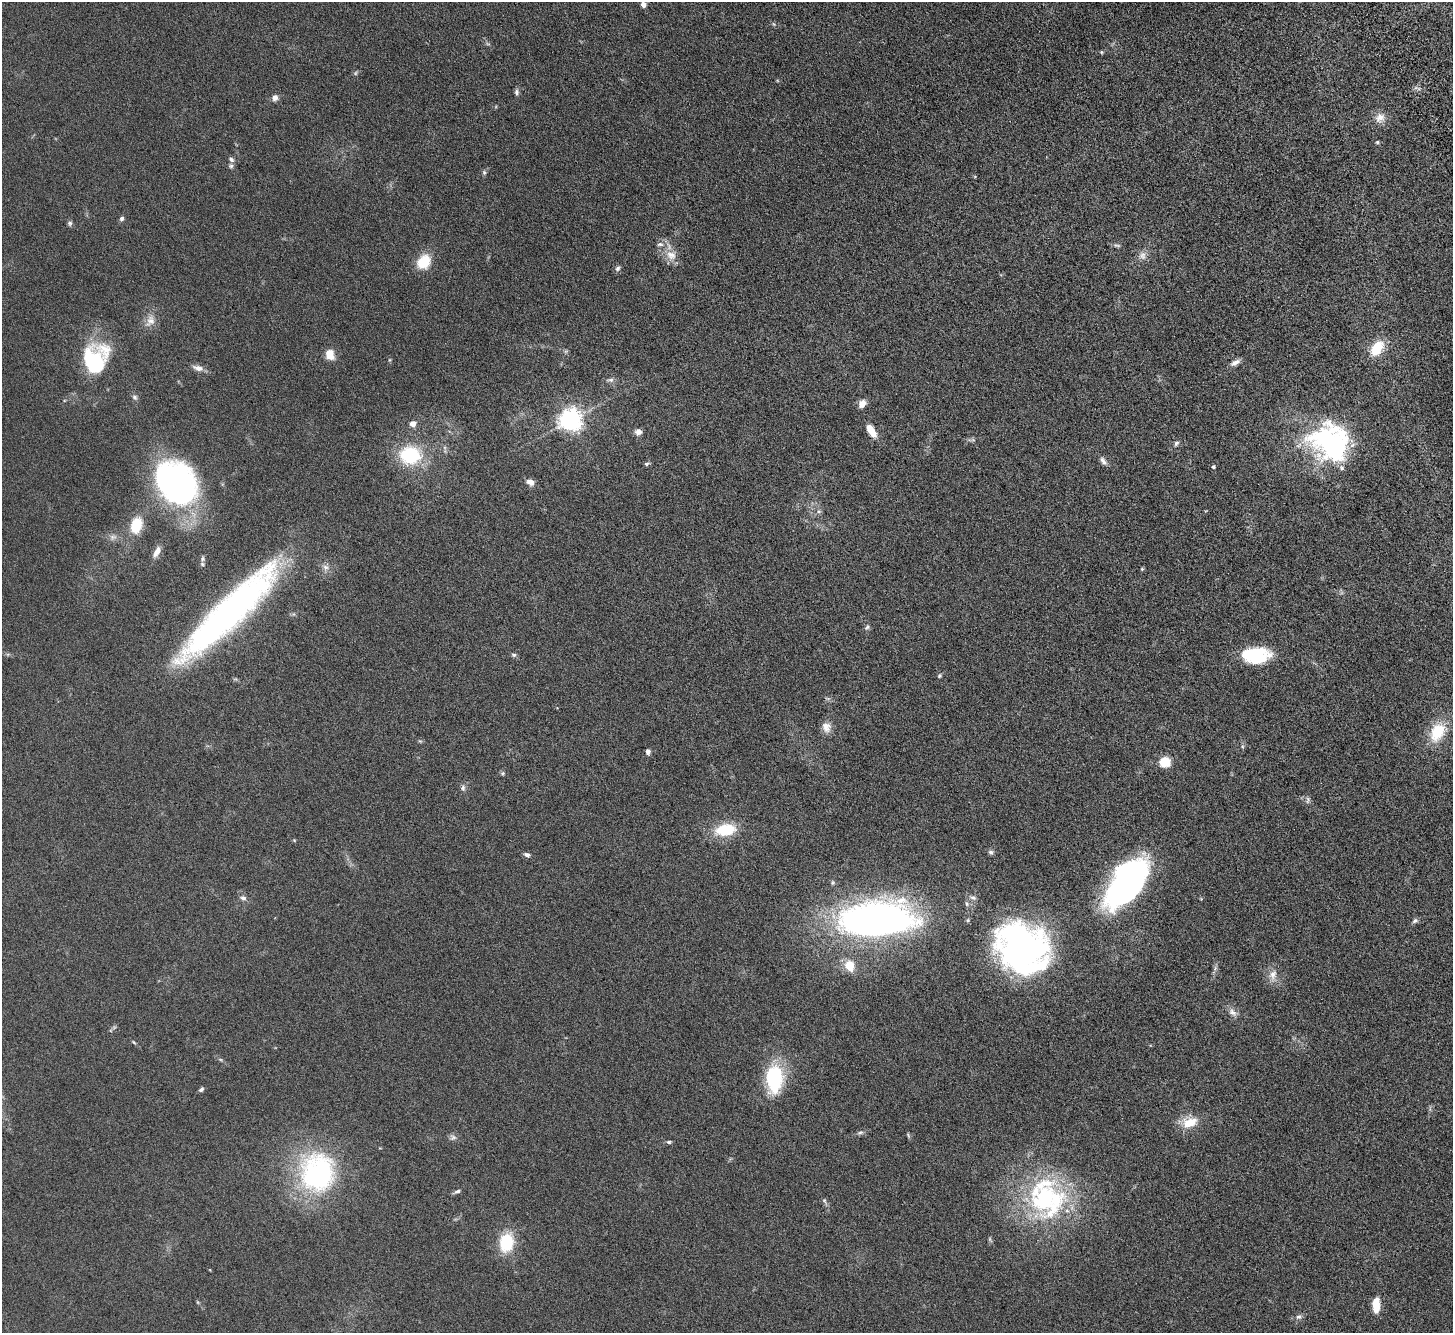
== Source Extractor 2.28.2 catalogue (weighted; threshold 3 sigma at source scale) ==
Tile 10 of 4 x 4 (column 2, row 3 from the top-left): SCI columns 1553-3003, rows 1573-2903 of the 6006 x 5937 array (HDU 1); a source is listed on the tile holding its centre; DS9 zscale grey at full resolution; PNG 1455 x 1335 px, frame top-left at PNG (2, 2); no overlay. Nothing masked; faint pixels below the display range render black.
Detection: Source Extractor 2.28.2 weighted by HDU 2 'WHT'; one run over the whole footprint, this tile lists its part. Background 0.0462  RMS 0.0061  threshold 0.025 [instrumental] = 3 sigma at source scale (4.09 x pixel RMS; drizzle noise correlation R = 1.36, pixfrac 0.8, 0.05/0.05 arcsec/px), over >= 5 px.
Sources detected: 96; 2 too faint to see at this stretch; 7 inside a brighter object's white glare — not listed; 5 inside a brighter listed object's ellipse — not listed separately; the other 82 listed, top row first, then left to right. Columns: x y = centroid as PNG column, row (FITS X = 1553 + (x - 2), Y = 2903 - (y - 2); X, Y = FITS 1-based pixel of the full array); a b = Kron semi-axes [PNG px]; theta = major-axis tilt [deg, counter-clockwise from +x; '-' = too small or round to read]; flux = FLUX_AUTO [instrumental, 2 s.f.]
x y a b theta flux
643 5 6 5 - 2.4
1101 52 5 3 - 0.52
517 92 9 5 -90 1.3
275 98 8 7 - 2.2
1380 118 15 11 50 4.3
1377 142 5 5 - 0.58
231 159 8 5 -41 1.4
231 166 7 6 - 1
484 172 6 5 - 0.86
121 218 5 5 - 1.2
70 223 7 6 - 1
1117 245 11 4 -1 1
671 255 16 13 -30 5.9
1142 256 12 10 88 3.1
424 262 16 13 54 12
617 268 7 6 - 1.2
150 321 18 11 68 5
1377 348 19 12 52 12
330 354 13 10 -70 5.6
93 361 31 22 -69 34
1235 362 14 6 25 2.4
198 368 15 7 -15 3.2
610 380 12 5 5 1.4
135 397 8 6 -36 1.2
862 404 10 8 55 3.3
570 420 7 7 - 390
413 423 5 5 - 5.1
871 431 16 7 -58 7.1
638 432 8 7 - 2.4
1327 440 42 37 45 79
1176 443 8 5 45 1.1
410 455 21 18 -4 31
1103 461 12 6 -53 2
647 464 7 5 16 0.98
1213 467 4 4 - 1.1
176 477 47 31 11 100
530 482 10 7 -27 2.5
819 511 6 4 18 0.81
136 526 17 11 73 13
157 552 15 7 60 3.3
202 559 7 5 88 0.98
326 567 9 7 -50 2.2
1142 569 5 4 - 0.61
229 612 114 23 44 210
867 627 7 5 53 0.99
514 655 7 5 -15 0.95
1256 655 28 15 -3 32
939 676 6 5 - 0.83
826 727 14 11 -67 3.8
1437 732 21 14 61 17
648 752 6 5 - 1.5
1165 762 8 7 - 15
502 773 5 5 - 0.76
463 788 8 6 87 1.5
1308 800 10 5 81 1.2
725 830 23 13 9 18
991 852 7 6 - 1.2
527 855 7 5 -21 1.6
1126 883 55 25 56 130
973 897 9 6 -9 1.6
243 898 9 6 -17 1.5
967 904 7 5 -74 1
872 919 81 33 3 220
1415 921 9 5 30 1.2
1022 946 49 45 -40 160
849 966 11 9 -75 9.2
1273 975 17 10 75 4.4
1233 1012 13 7 -43 2.6
134 1042 8 3 -45 0.65
774 1079 28 17 -89 39
201 1089 7 4 48 1
1190 1122 19 12 18 10
860 1133 9 4 11 1.1
453 1137 9 7 14 1.6
669 1142 6 4 -14 0.86
317 1174 44 37 85 88
457 1191 9 5 19 1.2
1044 1199 64 47 -86 82
824 1200 8 4 -59 0.96
506 1242 16 12 79 23
1376 1305 14 6 90 9.7
1299 1317 8 7 - 1.5